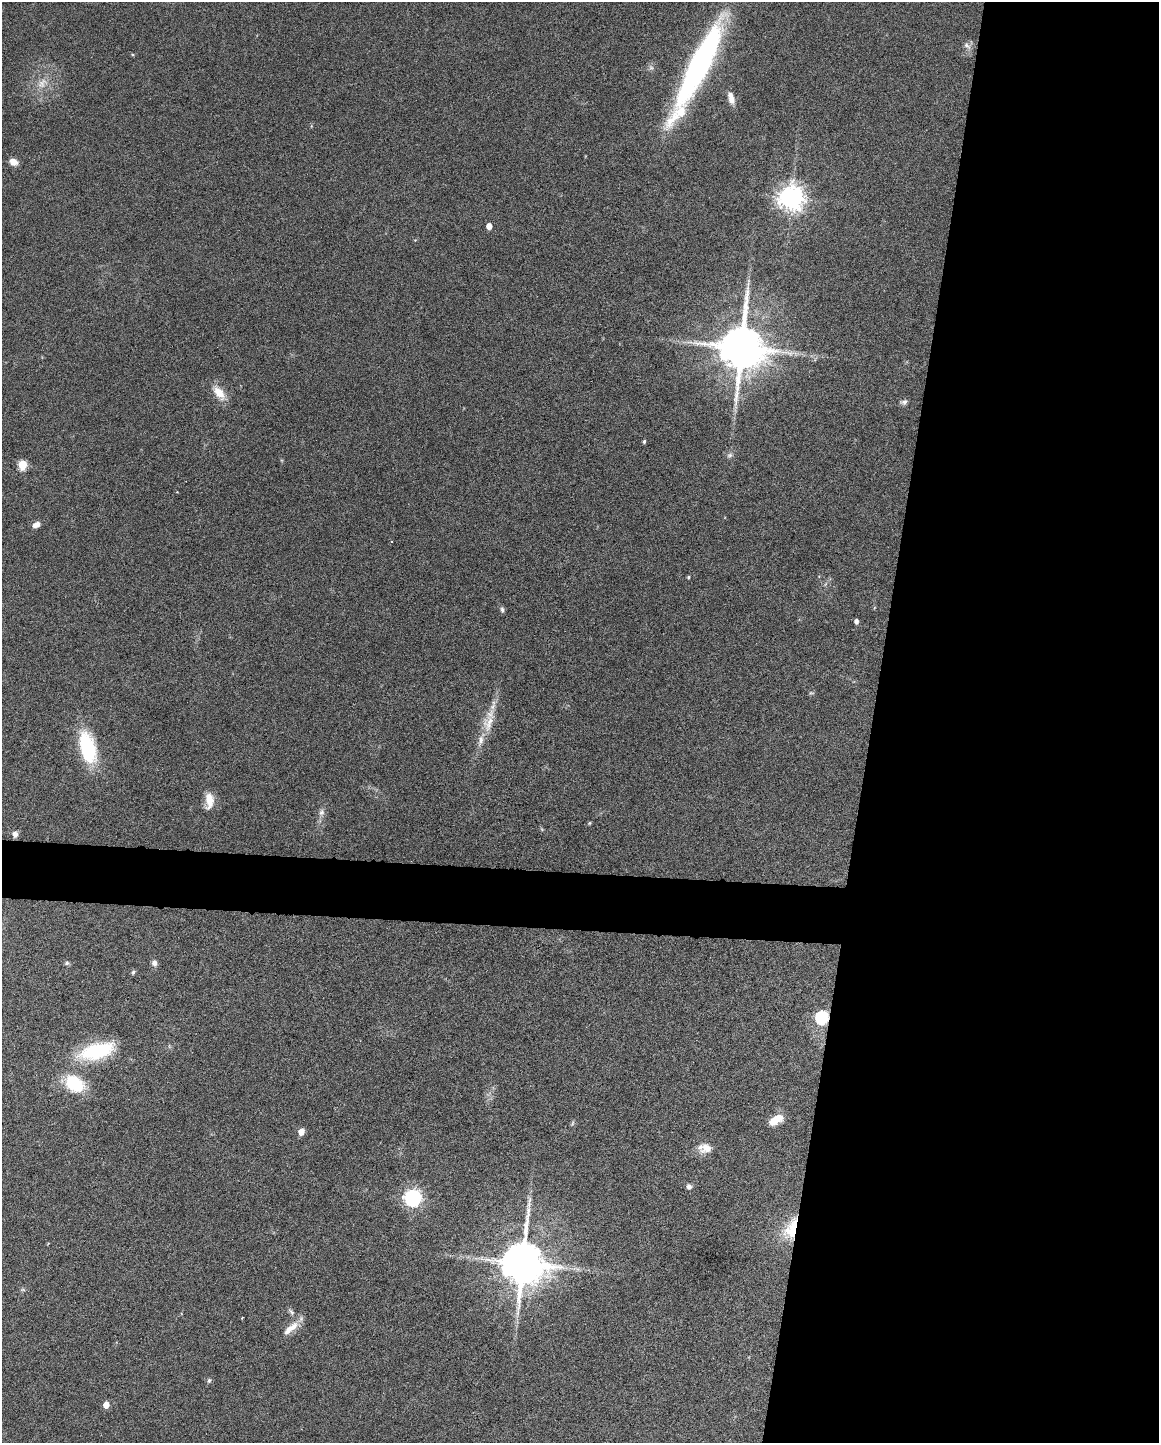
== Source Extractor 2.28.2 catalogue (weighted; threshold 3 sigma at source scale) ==
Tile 8 of 4 x 3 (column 4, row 2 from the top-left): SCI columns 3473-4629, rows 1661-3101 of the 4630 x 4648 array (HDU 1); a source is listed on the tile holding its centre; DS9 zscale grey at full resolution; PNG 1161 x 1445 px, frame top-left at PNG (2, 2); no overlay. Shown black and unused: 28% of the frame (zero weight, under 4 of 8 exposures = <1% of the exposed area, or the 3 px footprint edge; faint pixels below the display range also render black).
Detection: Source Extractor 2.28.2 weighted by HDU 2 'WHT'; one run over the whole footprint, this tile lists its part. Background 0.0691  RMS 0.0048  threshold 0.0198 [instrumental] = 3 sigma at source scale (4.09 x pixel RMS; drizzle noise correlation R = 1.36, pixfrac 0.8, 0.05/0.05 arcsec/px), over >= 5 px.
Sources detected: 48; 1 too faint to see at this stretch — not listed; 4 inside a brighter listed object's ellipse — not listed separately; the other 43 listed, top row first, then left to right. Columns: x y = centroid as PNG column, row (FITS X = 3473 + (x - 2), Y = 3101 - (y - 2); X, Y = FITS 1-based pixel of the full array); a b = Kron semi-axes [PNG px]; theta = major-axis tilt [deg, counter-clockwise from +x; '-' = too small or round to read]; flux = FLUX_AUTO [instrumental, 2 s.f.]
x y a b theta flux
967 45 11 6 -42 2
699 64 105 18 63 110
651 68 7 4 -1 0.92
731 98 16 7 -73 3.8
13 162 9 7 -23 3.4
791 198 8 8 - 480
489 226 5 4 - 4.6
741 348 13 12 - 2300
219 393 20 10 -52 6.6
904 402 9 6 26 1.4
644 441 4 3 - 0.82
730 455 8 6 16 1.2
22 465 6 5 - 22
37 524 8 5 24 3.1
688 577 4 3 - 0.58
502 610 8 5 -87 1
856 621 4 4 - 1.8
811 693 7 4 0 0.62
488 723 27 15 74 9
88 748 36 16 -75 31
209 801 21 10 88 6.1
322 812 10 7 57 1.8
590 823 5 3 - 0.44
15 834 5 5 - 2.6
67 963 7 4 27 0.79
154 963 8 6 -87 1.9
133 972 6 5 - 0.85
822 1018 6 6 - 66
97 1051 45 19 16 29
75 1084 23 16 -35 20
776 1119 16 8 32 7.8
572 1123 7 4 87 0.71
301 1132 5 4 - 5.8
707 1148 13 11 14 5.1
689 1187 7 6 - 1.6
413 1198 7 6 - 170
791 1228 30 14 68 13
523 1263 13 11 87 2100
23 1290 6 4 -19 0.66
291 1312 11 5 -48 1.3
289 1329 20 9 49 4.9
209 1380 7 5 73 0.87
106 1405 5 4 - 5.6
Overlapping masked pixels (flux is a lower limit): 2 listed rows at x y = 822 1018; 791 1228